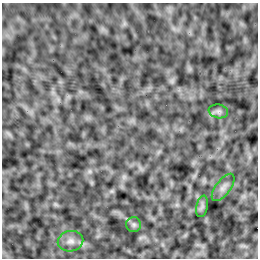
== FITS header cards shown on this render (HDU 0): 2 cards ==
NAXIS1  =                  256 /Number of positions along axis 1
NAXIS2  =                  256 /Number of positions along axis 2

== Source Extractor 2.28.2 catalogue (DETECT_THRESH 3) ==
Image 256 x 256 px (HDU 0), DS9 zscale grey, 1 PNG px = 1 image px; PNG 260 x 260 px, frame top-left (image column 1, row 256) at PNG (2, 3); each listed source drawn as its Kron ellipse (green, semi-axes under 4 px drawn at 4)
Background -3.91e-04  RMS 0.0022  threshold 0.00647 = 3 sigma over >= 5 px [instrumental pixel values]
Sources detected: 5; all 5 listed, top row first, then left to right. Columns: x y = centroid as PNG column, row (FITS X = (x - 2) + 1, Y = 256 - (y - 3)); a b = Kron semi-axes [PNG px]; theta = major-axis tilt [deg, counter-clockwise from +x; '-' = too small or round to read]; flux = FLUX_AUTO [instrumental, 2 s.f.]
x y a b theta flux
218 111 10 7 -10 0.43
223 187 16 7 53 0.77
202 206 11 5 79 0.41
134 225 7 7 - 0.39
70 241 13 10 12 0.99